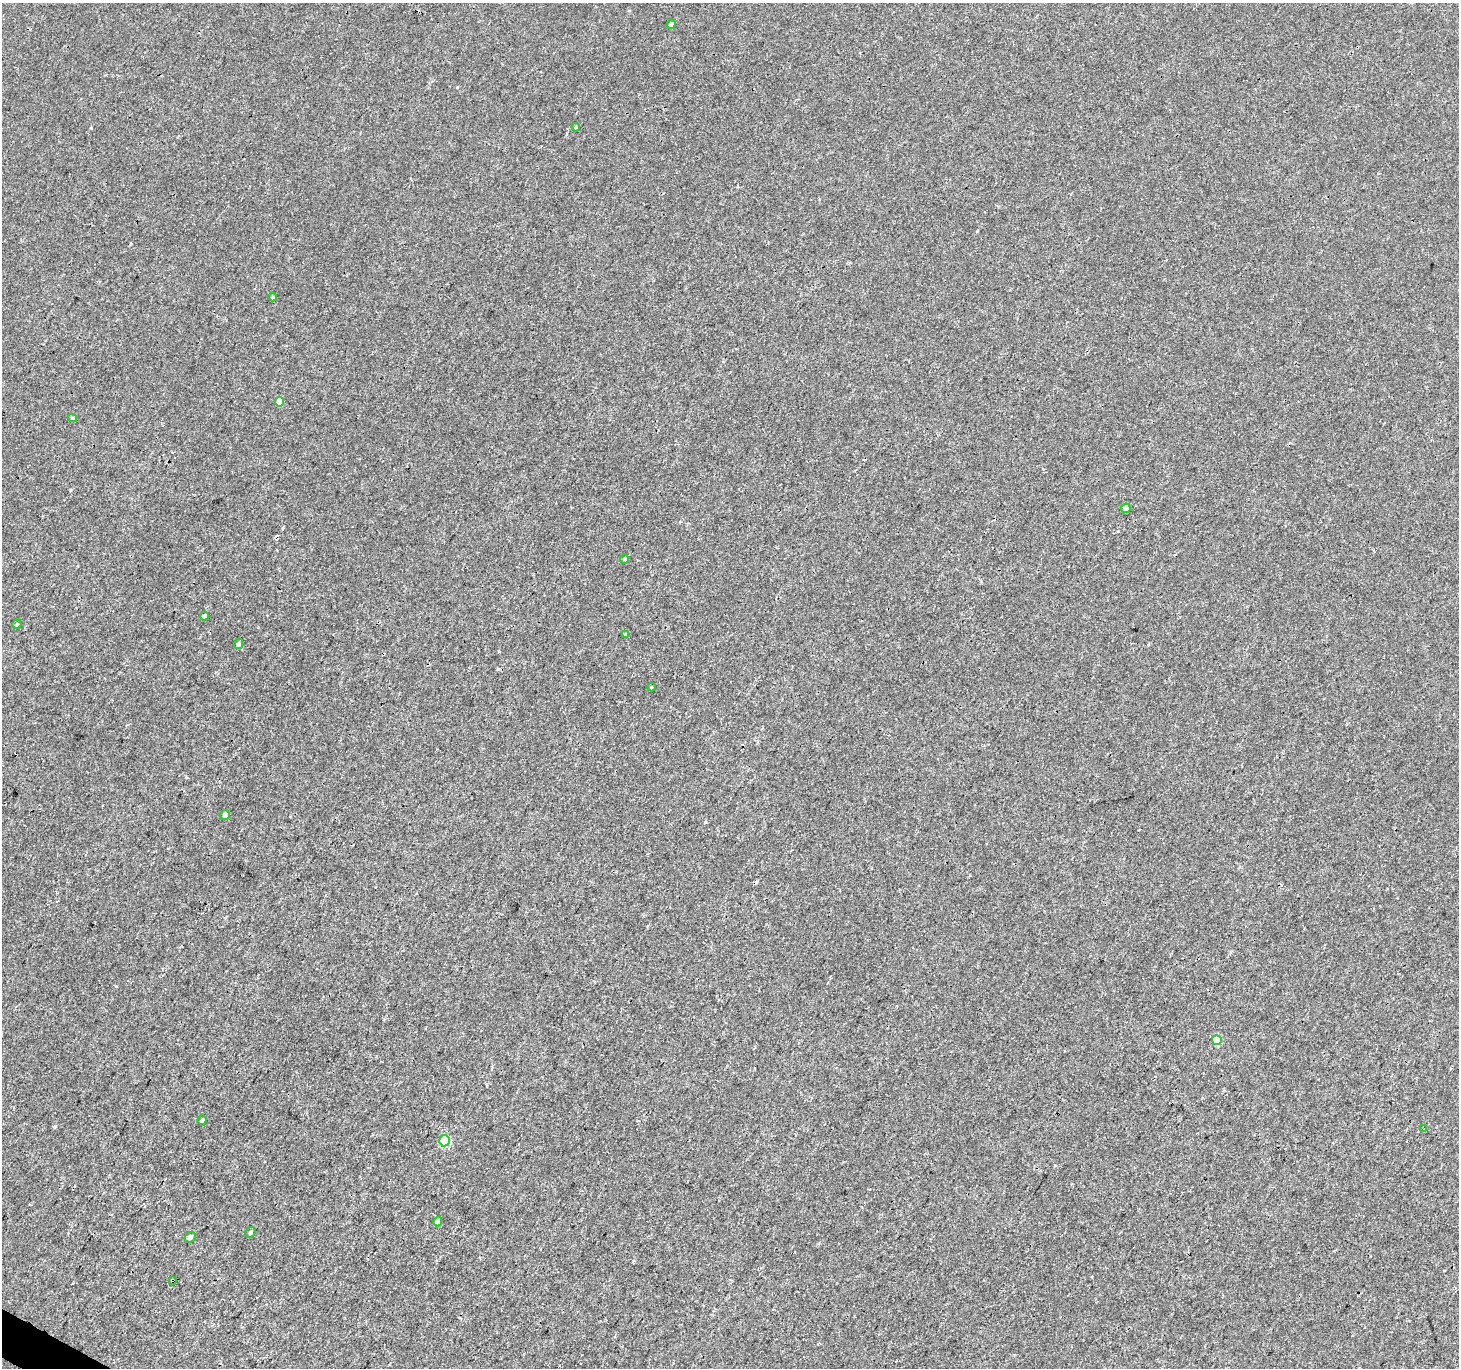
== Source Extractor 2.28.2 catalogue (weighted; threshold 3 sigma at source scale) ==
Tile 7 of 4 x 4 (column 3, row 2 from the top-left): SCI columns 2917-4373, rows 2928-4293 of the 5840 x 5921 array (HDU 1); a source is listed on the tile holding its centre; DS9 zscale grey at full resolution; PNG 1461 x 1370 px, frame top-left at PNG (2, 3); each listed source drawn as its Kron ellipse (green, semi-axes under 4 px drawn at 4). Shown black and unused: <1% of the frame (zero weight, under 3 of 4 exposures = <1% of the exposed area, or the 3 px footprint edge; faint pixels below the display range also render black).
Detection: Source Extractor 2.28.2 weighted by HDU 2 'WHT'; one run over the whole footprint, this tile lists its part. Background 4.50e-04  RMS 0.0016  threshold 0.00725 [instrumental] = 3 sigma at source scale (4.5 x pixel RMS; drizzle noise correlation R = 1.50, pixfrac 1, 0.0396/0.0396 arcsec/px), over >= 5 px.
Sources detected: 22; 1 cosmic-ray / hot-pixel residue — neither listed nor drawn; the other 21 listed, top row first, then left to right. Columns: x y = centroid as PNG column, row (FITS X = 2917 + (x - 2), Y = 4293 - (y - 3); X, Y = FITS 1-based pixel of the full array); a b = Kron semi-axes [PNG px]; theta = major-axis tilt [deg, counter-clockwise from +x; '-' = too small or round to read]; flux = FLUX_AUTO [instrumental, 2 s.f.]
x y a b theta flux
671 24 5 4 - 0.38
576 127 4 4 - 0.22
272 297 4 4 - 0.19
280 402 5 4 - 1.8
72 418 4 4 - 0.18
1126 508 5 4 - 0.65
624 559 5 4 - 0.18
205 616 4 4 - 0.37
17 624 5 4 - 0.18
625 634 4 4 - 0.14
238 644 5 4 - 0.41
651 687 4 3 - 0.12
225 815 5 5 - 0.57
1217 1040 5 5 - 5.4
202 1120 5 4 - 0.26
1424 1129 3 3 - 0.15
444 1141 5 5 - 9.3
438 1222 5 4 - 1.1
250 1233 6 4 58 0.27
190 1237 6 5 - 0.54
173 1280 4 3 - 0.48
Overlapping masked pixels (flux is a lower limit): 1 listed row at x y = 173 1280
Unlisted compact peaks at least as high as the median listed source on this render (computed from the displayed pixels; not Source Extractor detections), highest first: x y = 55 1126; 457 87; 705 822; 91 128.